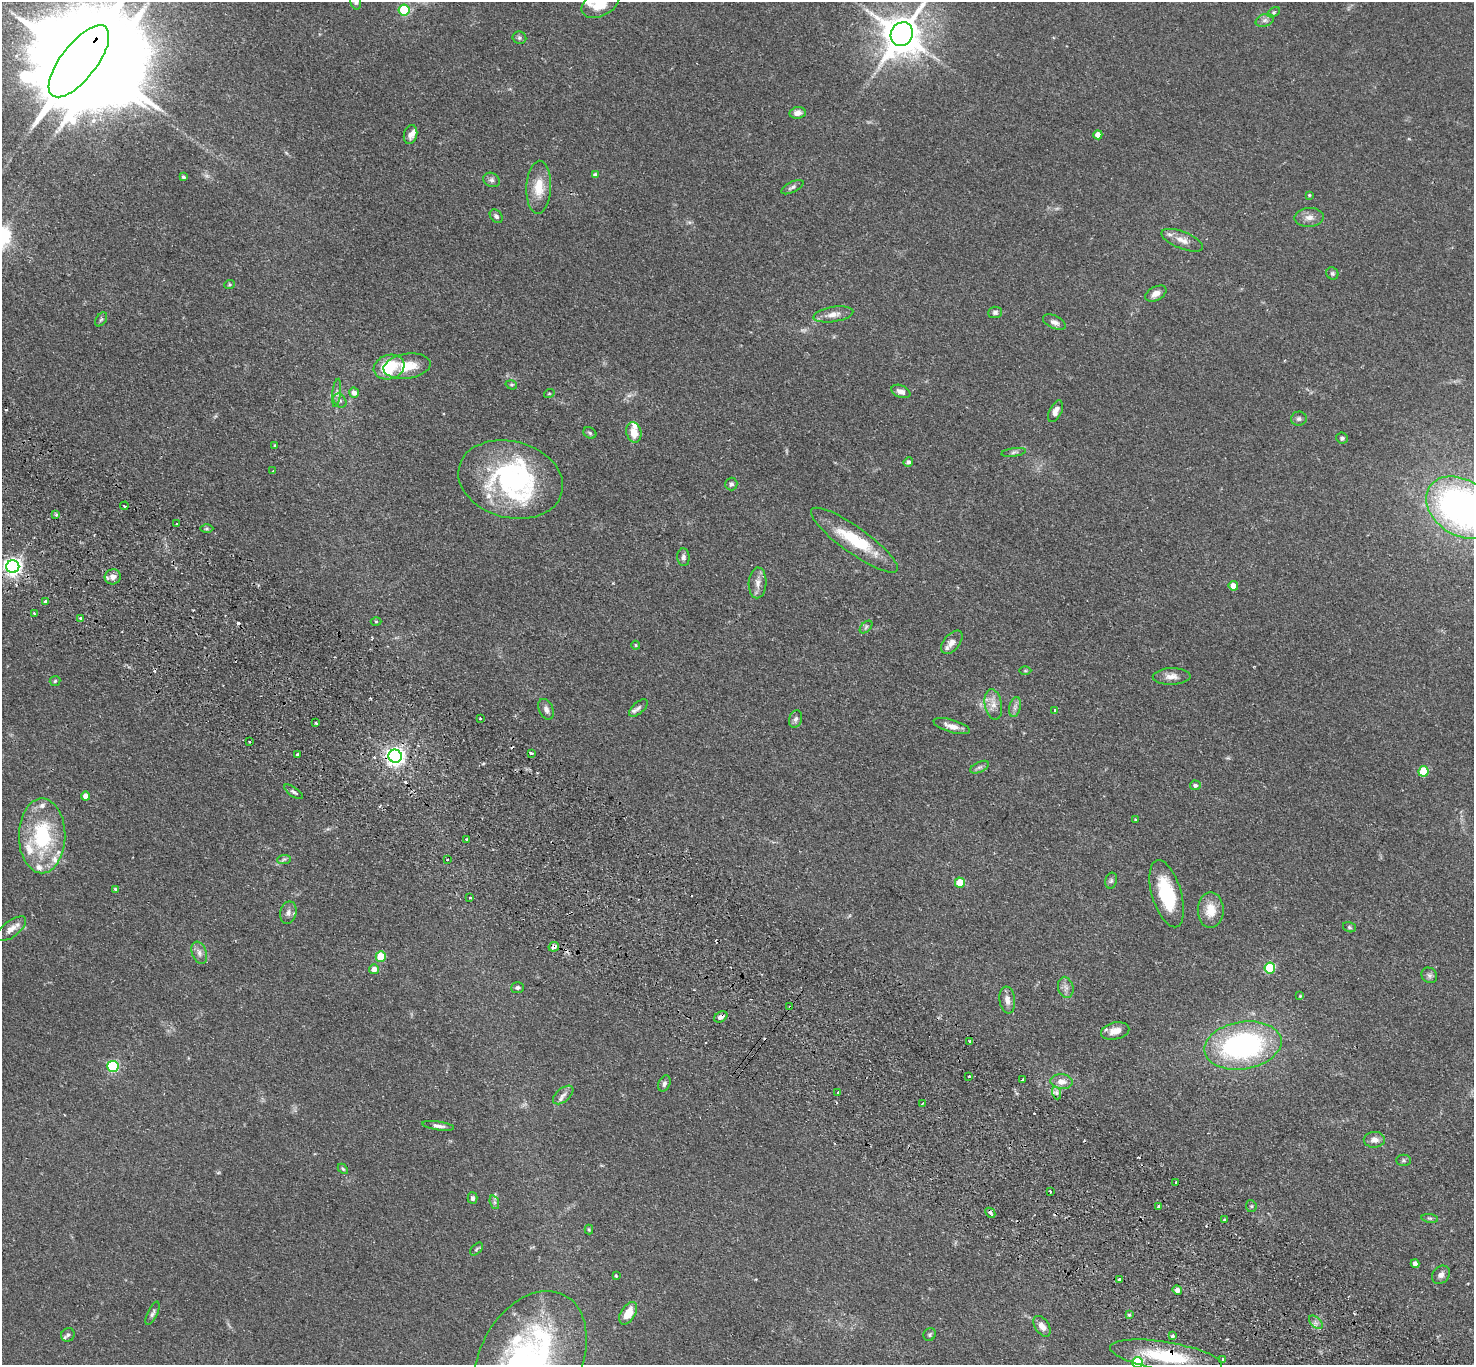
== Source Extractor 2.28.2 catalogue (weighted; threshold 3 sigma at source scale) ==
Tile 6 of 4 x 4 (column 2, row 2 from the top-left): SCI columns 1508-2979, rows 3067-4429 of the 5961 x 5993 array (HDU 1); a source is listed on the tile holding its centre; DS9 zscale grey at full resolution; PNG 1476 x 1367 px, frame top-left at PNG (2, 2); each listed source drawn as its Kron ellipse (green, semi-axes under 4 px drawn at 4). Shown black and unused: <1% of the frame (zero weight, under 2 of 3 exposures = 3% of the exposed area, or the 3 px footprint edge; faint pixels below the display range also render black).
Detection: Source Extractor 2.28.2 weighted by HDU 2 'WHT'; one run over the whole footprint, this tile lists its part. Background 0.0743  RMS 0.0057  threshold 0.0258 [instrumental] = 3 sigma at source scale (4.5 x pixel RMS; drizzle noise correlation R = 1.50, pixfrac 1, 0.05/0.05 arcsec/px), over >= 5 px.
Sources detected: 184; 2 too faint to see at this stretch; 3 inside a brighter object's white glare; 12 cosmic-ray / hot-pixel residue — neither listed nor drawn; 12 inside a brighter listed object's ellipse — not listed separately; the other 155 listed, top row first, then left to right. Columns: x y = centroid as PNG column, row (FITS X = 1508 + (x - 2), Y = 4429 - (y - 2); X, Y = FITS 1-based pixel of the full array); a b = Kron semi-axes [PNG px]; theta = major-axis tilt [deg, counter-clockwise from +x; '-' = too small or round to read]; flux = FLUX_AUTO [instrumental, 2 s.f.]
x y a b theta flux
356 2 8 5 -77 1.5
601 3 20 12 29 12
404 10 5 5 - 35
1274 12 7 4 31 0.89
1265 20 9 6 18 1.9
902 34 12 11 - 1700
519 38 7 6 - 1.3
79 61 43 18 52 18000
797 113 8 6 8 3.3
410 135 10 6 79 2.4
1098 135 4 4 - 4.6
595 175 4 4 - 1.7
184 177 4 3 - 1.1
491 180 9 7 -26 1.8
539 187 26 12 87 12
792 187 12 5 27 1.7
1309 195 4 4 - 0.55
496 216 7 5 -48 1.5
1309 217 14 9 3 4
1182 240 22 8 -22 5.3
1332 273 6 5 - 1.1
229 284 5 4 - 0.73
1156 294 11 6 28 3.4
995 312 7 6 - 1.4
833 314 20 7 9 4.5
101 319 8 5 54 1
1054 322 12 6 -25 2.6
407 366 24 12 8 14
389 367 16 12 18 21
511 385 6 4 -18 0.75
901 391 10 6 -21 3
337 393 14 4 84 2
354 393 5 5 - 3.3
549 394 5 3 - 0.5
340 401 7 6 - 1.6
1055 411 11 6 64 3
1299 419 8 7 - 1.5
634 432 10 7 -75 8.2
590 433 7 5 -30 1
1342 438 6 5 - 1.3
275 445 4 3 - 0.52
1014 452 12 3 8 1.3
908 462 5 4 - 1.3
273 471 2 2 - 0.39
511 479 53 38 -15 87
731 484 6 6 - 1.3
124 506 4 2 - 1.3
1461 507 38 27 -34 210
56 515 3 3 - 1.2
177 524 3 3 - 7.4
207 528 6 4 0 0.92
854 540 52 13 -36 26
683 557 9 6 -86 1.8
13 567 6 6 - 250
113 577 8 7 - 3.6
758 583 15 9 87 4.2
1233 586 5 4 - 4.7
45 602 3 3 - 2
35 614 4 3 - 0.86
81 618 3 3 - 1.3
376 621 5 3 - 0.51
866 627 8 4 46 1.1
952 642 14 7 51 4.2
636 645 4 4 - 0.58
1025 671 6 4 0 0.63
1172 676 19 8 1 4.2
55 681 5 5 - 0.85
993 704 15 8 -79 4.5
1015 707 10 5 77 2.1
638 708 11 5 42 1.5
546 709 11 7 -67 2.4
1055 710 3 3 - 0.76
480 718 4 2 - 0.47
796 719 9 6 71 1.6
316 723 3 3 - 1
952 726 19 6 -16 4.4
249 742 3 2 - 0.67
531 753 4 3 - 3
297 755 4 3 - 3.3
395 756 6 6 - 270
980 767 10 5 26 1.7
1423 771 5 5 - 24
1195 785 5 5 - 1.6
293 792 11 4 -35 1.5
86 796 4 4 - 3.7
1135 820 3 3 - 0.56
42 836 37 23 90 48
467 839 3 3 - 1.1
284 859 7 4 3 1.1
447 859 3 3 - 1.2
1111 881 8 6 74 1.3
960 883 5 5 - 15
115 889 4 4 - 0.66
1167 894 35 14 -73 30
470 898 4 2 - 0.48
1211 910 18 13 89 10
288 913 11 8 77 2.7
1349 927 6 5 - 0.98
11 929 17 8 37 4.6
554 947 5 4 - 2.5
199 953 11 7 -70 2.8
381 957 5 5 - 20
1270 968 5 5 - 31
374 969 5 5 - 3.5
1429 975 8 7 - 1.7
1066 987 11 7 -77 2.6
518 988 6 5 - 1.4
1300 996 4 4 - 0.54
1007 1000 13 8 -82 3.6
790 1007 3 3 - 3
721 1017 7 5 31 2.3
1115 1031 14 8 13 6.2
970 1041 3 3 - 1.9
1243 1045 39 23 10 110
113 1066 5 5 - 61
969 1076 3 3 - 1.1
1022 1080 3 3 - 1.4
1062 1082 11 7 -6 4.2
664 1084 8 5 67 1.5
838 1092 3 3 - 2
1057 1093 6 4 -72 1.5
563 1095 12 6 40 2.7
922 1104 3 3 - 0.88
438 1126 16 4 -8 2.4
1374 1140 11 8 1 3.4
1404 1160 7 5 0 0.96
343 1169 6 3 -45 0.72
1176 1182 3 3 - 1.5
1050 1191 3 2 - 1.1
473 1198 6 5 - 1.5
494 1202 7 4 -71 1.2
1158 1206 3 3 - 2.3
1251 1206 6 5 - 0.85
990 1213 5 3 - 2.7
1430 1218 8 4 -7 1.1
1225 1220 3 3 - 0.78
589 1230 5 4 - 0.62
476 1249 8 4 45 0.93
1415 1264 4 4 - 2.1
1441 1275 10 8 45 2.5
616 1276 4 3 - 0.61
1119 1279 3 3 - 4.6
1177 1290 5 4 - 2.7
153 1313 13 5 65 1.6
628 1313 12 7 58 8.1
1129 1314 4 3 - 0.78
1316 1322 8 5 -44 1.9
1042 1326 11 7 -55 4.3
930 1334 7 6 - 0.97
68 1335 7 6 - 1.3
1173 1336 4 3 - 1.8
1166 1356 57 14 -9 34
1223 1359 4 3 - 1.7
530 1360 73 50 62 140
1137 1363 5 5 - 45
Overlapping masked pixels (flux is a lower limit): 6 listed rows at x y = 79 61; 395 756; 554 947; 790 1007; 721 1017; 1166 1356
Isophote crosses this tile's border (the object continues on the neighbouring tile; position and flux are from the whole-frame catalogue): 7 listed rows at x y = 356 2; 601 3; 902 34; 79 61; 1461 507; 530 1360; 1137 1363